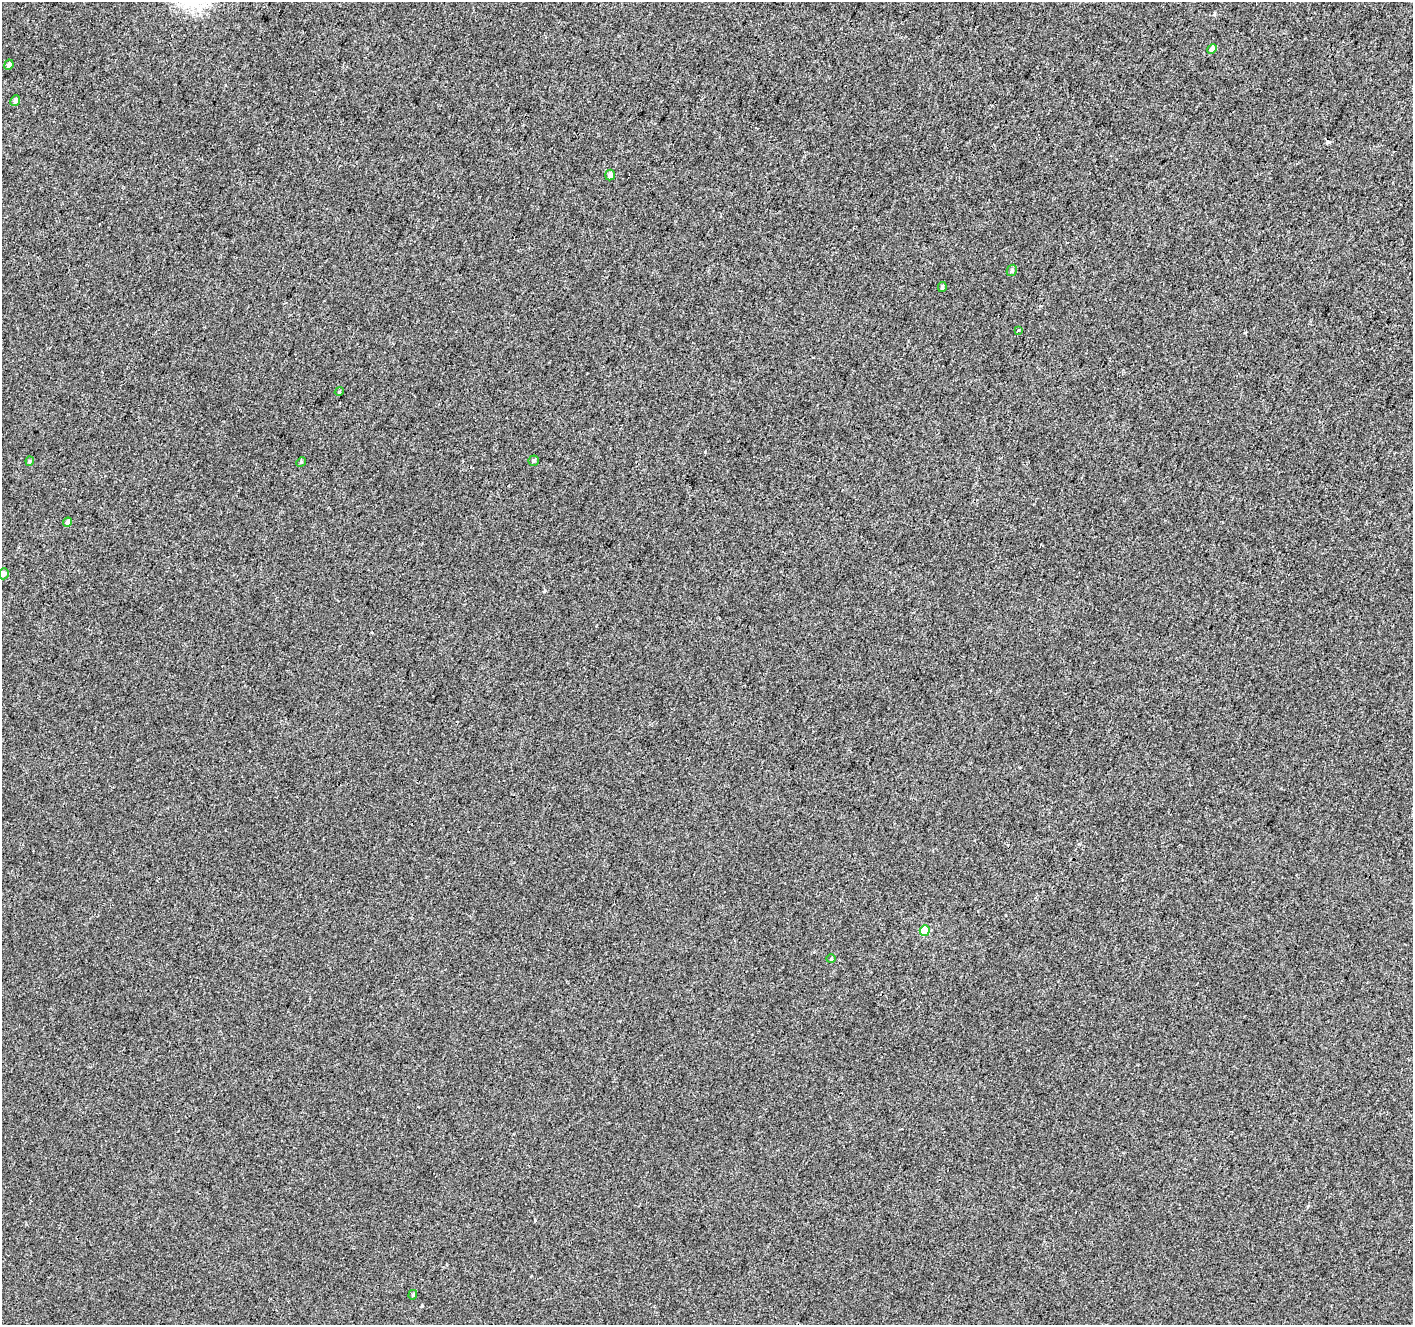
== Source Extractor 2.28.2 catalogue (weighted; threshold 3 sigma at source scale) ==
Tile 10 of 4 x 4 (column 2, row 3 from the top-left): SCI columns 1414-2824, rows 1532-2854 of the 5656 x 5772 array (HDU 1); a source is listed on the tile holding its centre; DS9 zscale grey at full resolution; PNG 1415 x 1327 px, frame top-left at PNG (2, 2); each listed source drawn as its Kron ellipse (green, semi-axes under 4 px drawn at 4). Shown black and unused: <1% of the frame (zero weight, under 3 of 4 exposures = <1% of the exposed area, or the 3 px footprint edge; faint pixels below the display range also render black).
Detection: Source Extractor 2.28.2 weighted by HDU 2 'WHT'; one run over the whole footprint, this tile lists its part. Background -1.68e-04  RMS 0.0032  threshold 0.0146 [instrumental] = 3 sigma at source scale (4.5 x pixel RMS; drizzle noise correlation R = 1.50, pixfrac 1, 0.0396/0.0396 arcsec/px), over >= 5 px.
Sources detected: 17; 1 cosmic-ray / hot-pixel residue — neither listed nor drawn; the other 16 listed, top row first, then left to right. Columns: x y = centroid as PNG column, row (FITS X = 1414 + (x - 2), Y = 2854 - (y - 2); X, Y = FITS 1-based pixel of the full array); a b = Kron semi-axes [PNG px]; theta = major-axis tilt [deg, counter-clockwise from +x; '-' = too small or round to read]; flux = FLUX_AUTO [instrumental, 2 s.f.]
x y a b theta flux
1212 49 5 4 - 1.4
9 65 5 4 - 1
15 101 5 5 - 1.2
610 175 5 4 - 1.6
1012 270 6 4 61 0.58
942 287 5 3 - 0.53
1018 330 4 3 - 0.3
339 392 4 3 - 0.28
30 461 4 4 - 0.41
534 461 5 5 - 0.57
301 462 5 4 - 0.41
68 522 4 4 - 1.5
4 574 5 5 - 1.2
925 930 5 5 - 8.1
831 959 5 3 - 0.3
413 1295 5 4 - 0.43